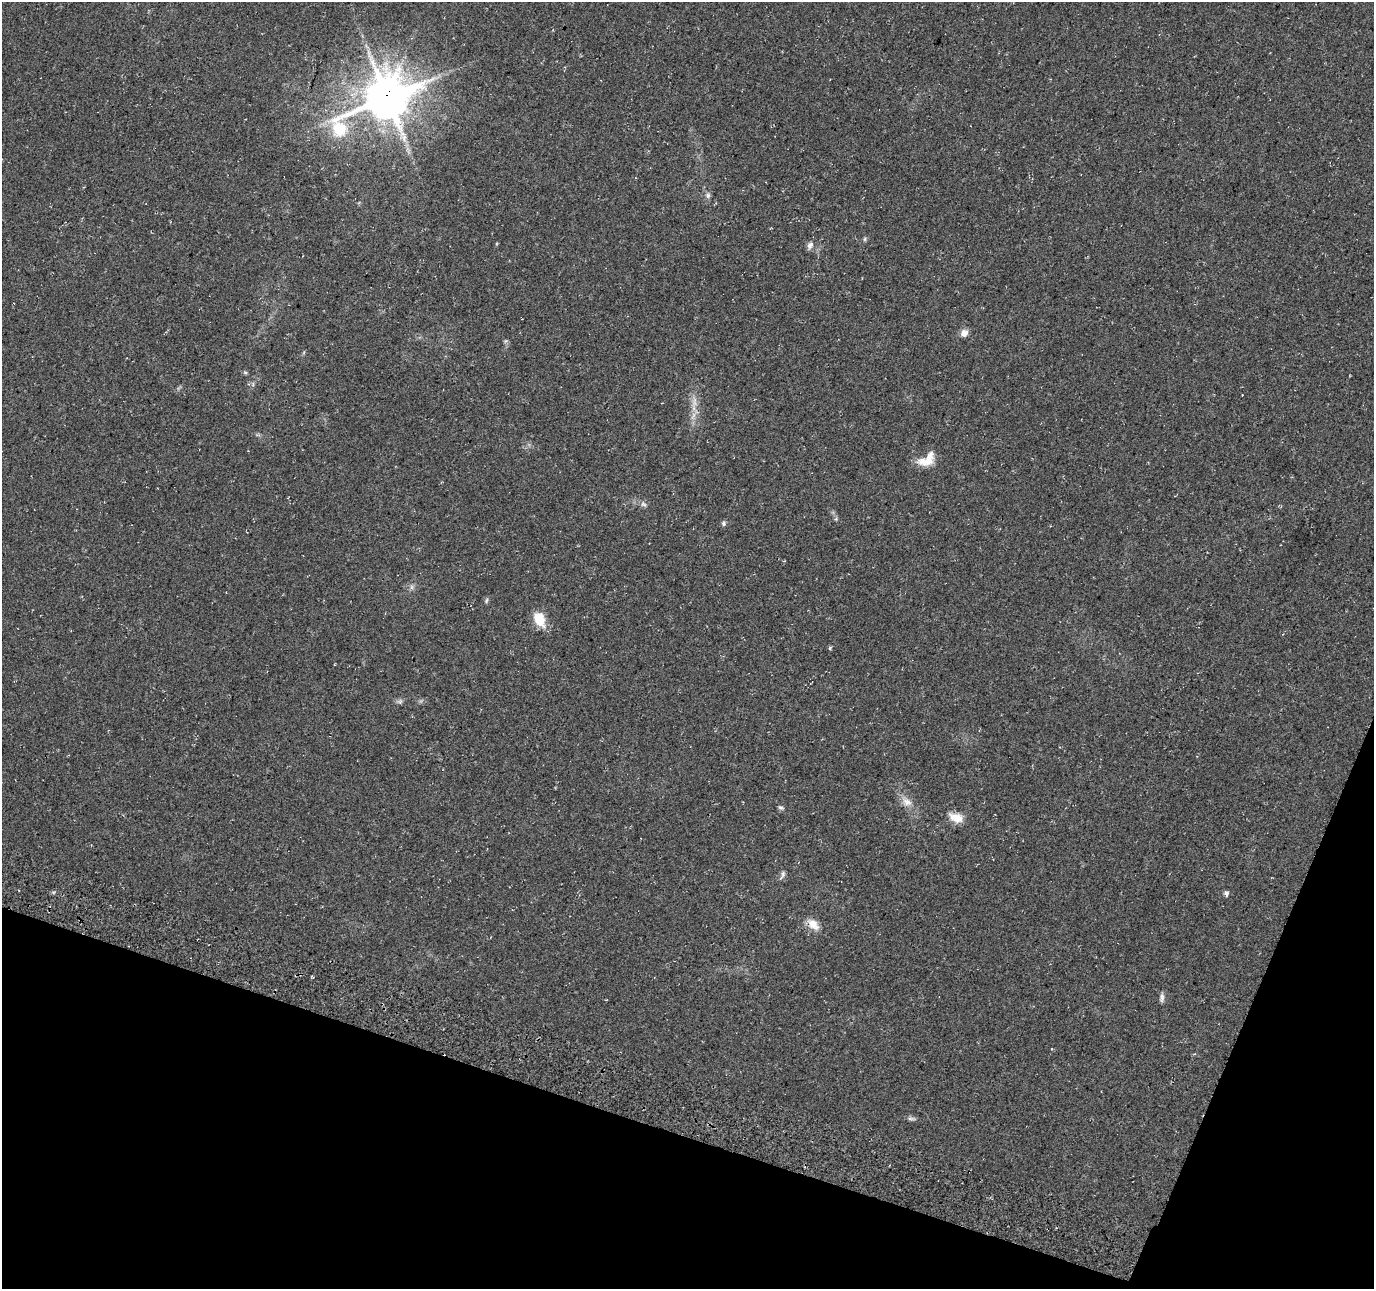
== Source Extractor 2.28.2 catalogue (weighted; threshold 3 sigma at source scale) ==
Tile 15 of 4 x 4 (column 3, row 4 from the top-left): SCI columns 2780-4151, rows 332-1618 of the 5548 x 5749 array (HDU 1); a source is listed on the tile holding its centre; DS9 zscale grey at full resolution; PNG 1376 x 1291 px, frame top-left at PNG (2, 2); no overlay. Shown black and unused: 16% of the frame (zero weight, under 3 of 4 exposures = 4% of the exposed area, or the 3 px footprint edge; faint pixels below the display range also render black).
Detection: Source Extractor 2.28.2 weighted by HDU 2 'WHT'; one run over the whole footprint, this tile lists its part. Background 0.0805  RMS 0.0079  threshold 0.0355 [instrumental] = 3 sigma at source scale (4.5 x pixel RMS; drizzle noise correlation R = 1.50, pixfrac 1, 0.0396/0.0396 arcsec/px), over >= 5 px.
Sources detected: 25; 1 cosmic-ray / hot-pixel residue — not listed; the other 24 listed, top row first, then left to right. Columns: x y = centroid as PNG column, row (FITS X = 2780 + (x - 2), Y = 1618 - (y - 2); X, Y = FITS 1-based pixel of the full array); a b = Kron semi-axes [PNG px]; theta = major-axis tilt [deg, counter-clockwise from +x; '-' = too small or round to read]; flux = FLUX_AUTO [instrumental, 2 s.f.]
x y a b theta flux
387 98 22 14 33 2700
708 195 8 6 77 2.2
865 239 6 4 89 1.1
810 245 10 8 67 3.2
964 333 9 8 - 5
304 352 6 4 72 0.9
245 372 6 4 -19 1
694 402 16 6 87 5.8
927 460 24 13 37 13
643 504 9 6 -17 2.3
723 523 7 6 - 1.7
412 587 7 4 -90 1.7
486 600 7 4 71 1.3
539 619 18 12 -64 15
830 648 5 5 - 1
400 702 6 5 - 1.6
907 802 15 10 -33 7
781 808 8 4 -14 1.3
956 818 18 10 -20 10
782 875 13 5 67 2.4
1226 893 7 5 -58 2.2
813 924 19 10 -46 8.4
1162 997 13 5 84 2.5
911 1119 13 4 -3 2.1
Overlapping masked pixels (flux is a lower limit): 1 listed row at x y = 387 98